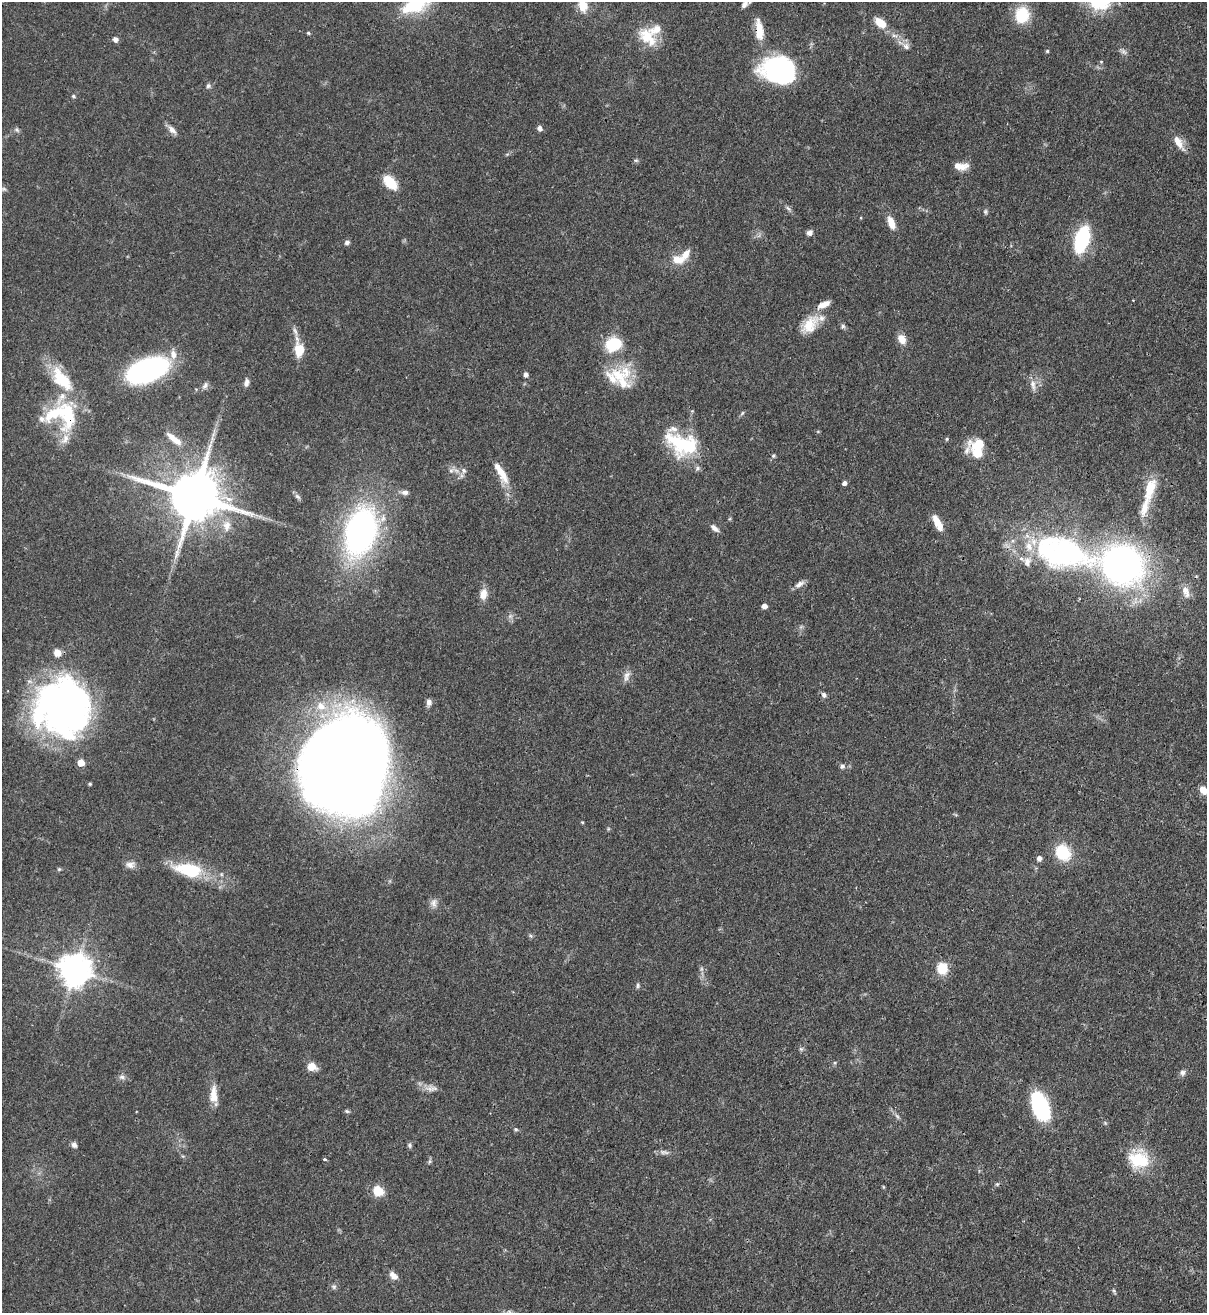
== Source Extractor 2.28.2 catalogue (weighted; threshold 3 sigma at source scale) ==
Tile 6 of 4 x 4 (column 2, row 2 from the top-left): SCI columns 1424-2628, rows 2652-3962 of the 5381 x 5304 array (HDU 1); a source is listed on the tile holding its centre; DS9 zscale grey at full resolution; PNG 1209 x 1315 px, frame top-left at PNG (2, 2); no overlay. Shown black and unused: <1% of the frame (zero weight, under 3 of 4 exposures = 7% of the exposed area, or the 3 px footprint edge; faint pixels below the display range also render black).
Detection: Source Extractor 2.28.2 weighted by HDU 2 'WHT'; one run over the whole footprint, this tile lists its part. Background 0.0871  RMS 0.004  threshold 0.0179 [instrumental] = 3 sigma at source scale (4.5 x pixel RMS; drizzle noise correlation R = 1.50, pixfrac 1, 0.05/0.05 arcsec/px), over >= 5 px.
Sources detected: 130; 1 too faint to see at this stretch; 2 inside a brighter object's white glare — not listed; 17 inside a brighter listed object's ellipse — not listed separately; the other 110 listed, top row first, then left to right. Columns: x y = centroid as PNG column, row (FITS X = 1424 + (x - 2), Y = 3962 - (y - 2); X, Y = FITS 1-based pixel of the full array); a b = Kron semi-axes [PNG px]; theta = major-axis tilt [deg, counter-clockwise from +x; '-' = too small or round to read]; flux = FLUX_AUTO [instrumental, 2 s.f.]
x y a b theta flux
744 4 9 6 43 1.8
415 5 33 16 21 23
583 6 16 12 -73 5.8
1022 15 18 15 80 13
880 23 14 9 -39 6.1
759 31 22 9 -85 7.7
308 33 4 3 - 0.57
647 37 28 15 -44 11
115 39 7 6 - 1.4
906 46 11 8 -39 2.2
1047 51 4 4 - 0.5
1123 52 10 5 -41 1.3
778 67 40 25 16 43
208 86 6 6 - 0.95
73 96 5 5 - 0.59
540 128 6 6 - 1.5
17 130 8 6 -45 0.9
172 130 13 7 -47 2.4
1179 143 22 8 -58 4.3
636 160 6 4 -1 0.63
960 166 16 7 -7 4.8
390 182 14 8 -47 12
3 189 10 5 -17 0.98
788 208 9 4 -53 0.96
985 212 7 5 -90 0.72
891 223 14 7 -69 4.8
809 233 7 6 - 1.6
1082 239 19 9 74 42
347 242 7 6 - 1.1
678 259 17 11 -11 5.5
1133 300 3 2 - 0.31
810 324 28 16 50 9.4
843 326 6 6 - 0.8
902 339 12 9 -58 3.7
614 344 19 15 19 14
299 349 21 11 -82 8
147 370 33 17 21 93
526 374 5 5 - 1.4
618 375 27 19 -23 13
246 382 9 6 76 1.9
205 385 10 6 58 1.4
1033 385 17 7 -81 2.7
68 415 42 22 -85 26
41 419 15 8 -13 2.5
174 439 26 8 -39 5.4
947 439 5 3 - 0.44
682 444 40 25 -21 28
979 444 12 11 - 7.3
967 450 33 9 69 3.4
773 456 5 5 - 0.66
464 470 7 6 - 1.3
451 471 7 6 - 1.3
502 473 28 10 -61 7.2
844 483 4 4 - 1.7
1150 489 34 12 74 11
405 492 9 6 1 1.6
194 496 17 14 -18 2700
297 497 10 5 -41 1.1
938 523 19 7 -63 5.5
227 526 16 10 85 4.8
715 528 12 6 -41 1.9
361 532 39 24 73 140
1064 553 66 31 -13 100
1123 565 36 32 -27 160
799 584 14 7 34 2.2
1185 590 16 10 -86 3.3
483 594 14 9 80 3.5
764 606 5 4 - 2.8
510 616 6 5 - 0.97
57 653 9 8 - 3.2
627 676 16 7 69 2.3
824 695 8 6 -51 1.2
429 702 8 6 88 1.8
321 706 13 11 -32 5.6
62 707 53 52 - 180
81 763 5 5 - 7.2
842 766 7 6 - 1.1
346 768 66 57 81 1100
90 784 4 4 - 0.63
1203 790 9 7 -43 3.3
582 822 5 3 - 0.41
1063 852 14 12 -49 18
1039 858 6 6 - 1.6
130 865 12 9 -5 2.3
59 869 5 5 - 0.54
189 870 33 16 -12 21
434 903 13 9 -85 2.2
942 968 13 11 84 7.7
75 969 9 9 - 790
638 985 7 5 90 0.76
801 1049 6 5 - 0.69
312 1067 9 8 - 5
1182 1073 8 7 - 1.3
122 1077 10 6 -8 1.4
432 1089 17 7 5 2.5
213 1095 23 9 -89 5.3
1040 1107 28 14 -68 36
347 1111 6 5 - 0.65
897 1116 8 4 -45 0.91
516 1129 6 4 -4 0.65
74 1145 7 6 - 1.5
409 1145 8 5 -84 0.77
664 1152 14 5 -6 1.6
324 1159 4 3 - 0.5
1139 1160 27 20 -9 16
430 1161 6 4 70 0.67
997 1184 7 4 44 0.63
378 1191 10 8 -30 9.1
393 1275 11 7 -43 2.8
334 1286 7 6 - 0.99
Overlapping masked pixels (flux is a lower limit): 3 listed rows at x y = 759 31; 68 415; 346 768
Isophote crosses this tile's border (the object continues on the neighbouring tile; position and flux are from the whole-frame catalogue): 4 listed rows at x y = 415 5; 583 6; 3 189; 1203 790